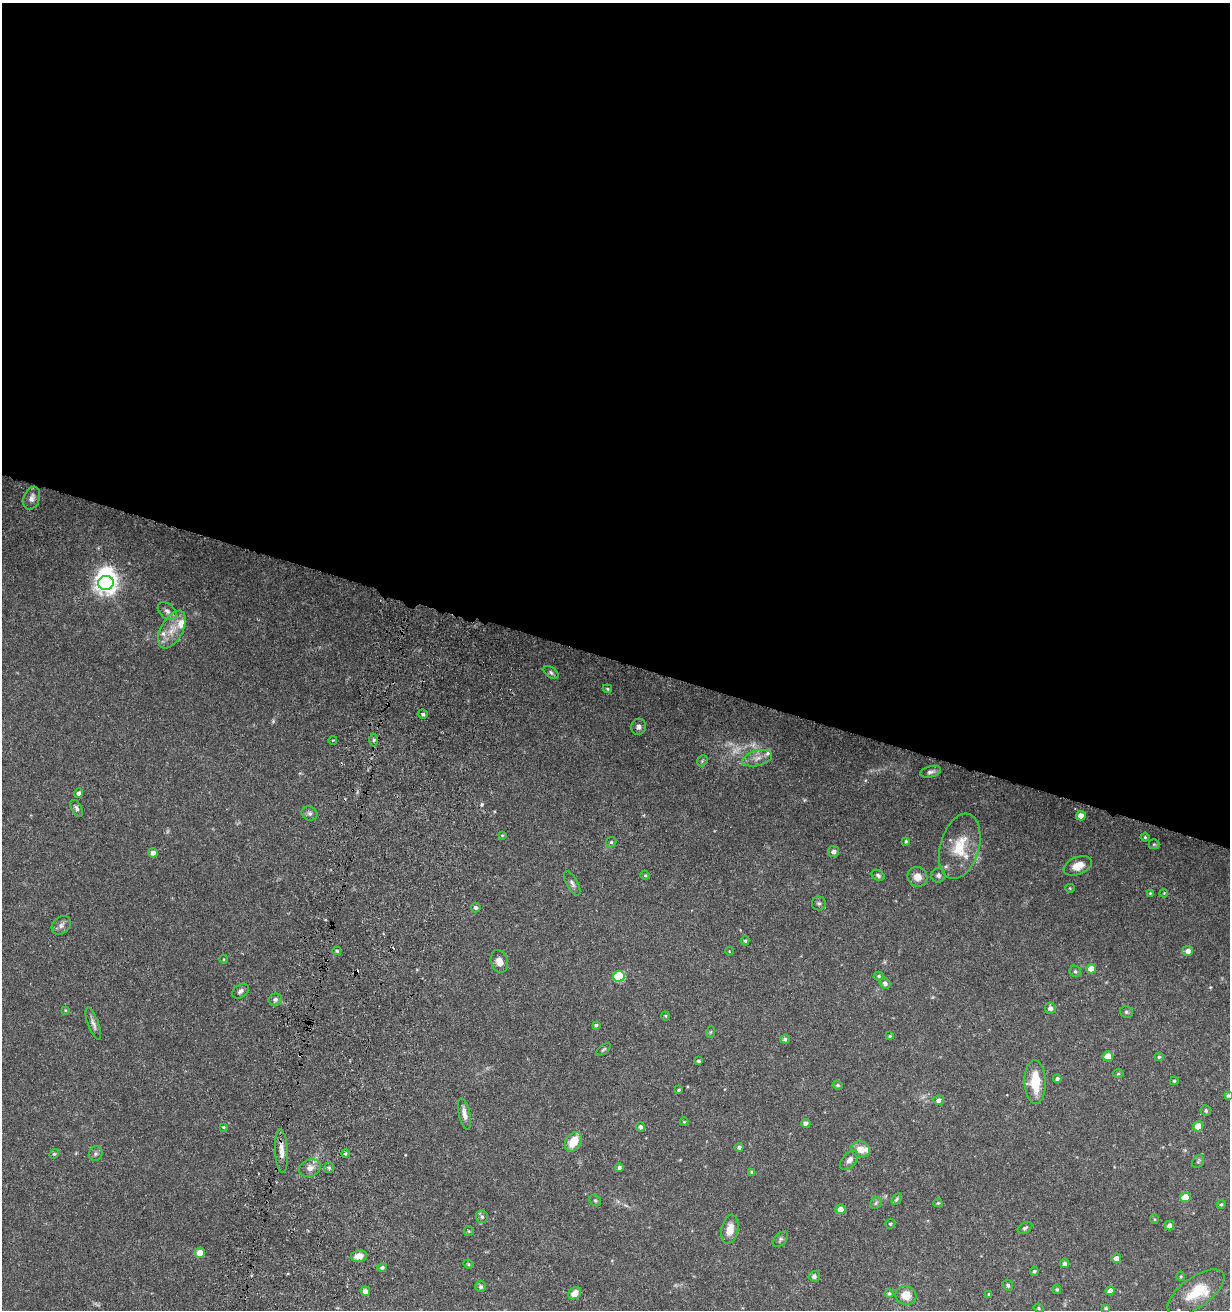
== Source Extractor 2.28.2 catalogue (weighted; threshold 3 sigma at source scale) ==
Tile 3 of 4 x 4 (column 3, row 1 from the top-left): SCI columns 2795-4022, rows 3948-5255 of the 5531 x 5284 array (HDU 1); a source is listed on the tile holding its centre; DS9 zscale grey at full resolution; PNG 1232 x 1312 px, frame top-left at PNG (2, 3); each listed source drawn as its Kron ellipse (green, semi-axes under 4 px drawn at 4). Shown black and unused: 50% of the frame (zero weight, under 5 of 9 exposures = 3% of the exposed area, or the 3 px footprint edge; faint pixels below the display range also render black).
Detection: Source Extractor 2.28.2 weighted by HDU 2 'WHT'; one run over the whole footprint, this tile lists its part. Background 0.0301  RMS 0.0015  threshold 0.00621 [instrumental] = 3 sigma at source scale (4.09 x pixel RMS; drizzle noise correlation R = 1.36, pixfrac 0.8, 0.0396/0.0396 arcsec/px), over >= 5 px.
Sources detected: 141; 4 too faint to see at this stretch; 1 inside a brighter object's white glare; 2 cosmic-ray / hot-pixel residue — neither listed nor drawn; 7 inside a brighter listed object's ellipse — not listed separately; the other 127 listed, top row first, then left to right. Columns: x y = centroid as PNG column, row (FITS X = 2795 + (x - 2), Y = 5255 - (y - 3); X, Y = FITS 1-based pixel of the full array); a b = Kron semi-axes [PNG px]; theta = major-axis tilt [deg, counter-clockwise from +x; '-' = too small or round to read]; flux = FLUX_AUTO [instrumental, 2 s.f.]
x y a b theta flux
32 498 12 8 70 0.79
106 583 8 7 - 100
167 611 11 7 -41 0.65
172 630 21 11 61 2.1
551 673 8 5 -38 0.3
607 689 4 3 - 0.17
423 714 5 4 - 0.33
639 727 8 7 - 0.48
333 740 4 2 - 0.11
374 740 6 4 89 0.25
757 758 15 7 15 1.1
702 761 6 4 47 0.22
931 772 11 5 15 0.44
79 793 5 4 - 0.42
77 808 9 5 -59 0.37
309 813 8 7 - 0.41
1081 816 5 4 - 0.95
502 835 4 3 - 0.13
1145 837 4 4 - 0.18
906 841 4 4 - 0.16
611 842 5 4 - 0.19
1154 844 5 5 - 0.18
960 846 34 19 74 4.7
834 851 5 5 - 0.59
153 853 5 4 - 0.58
1078 866 14 8 21 1.8
645 875 4 4 - 0.17
878 875 7 5 -31 0.27
938 875 7 7 - 0.4
917 877 10 9 - 1.2
572 883 13 5 -61 0.48
1070 888 4 4 - 0.14
1150 893 4 3 - 0.14
1164 893 4 3 - 0.12
819 903 7 7 - 0.35
476 907 5 4 - 0.33
61 925 11 8 42 0.57
745 941 4 4 - 0.21
337 951 4 4 - 0.2
729 951 4 3 - 0.11
1188 951 5 5 - 0.69
224 959 4 3 - 0.11
499 961 12 8 -74 1.1
1091 969 5 4 - 1.3
1075 971 6 5 - 0.26
619 976 5 5 - 10
879 976 5 4 - 0.2
885 983 6 5 - 0.48
240 991 9 6 35 0.46
275 999 7 6 - 0.39
1050 1008 6 5 - 0.49
65 1010 4 3 - 0.12
1126 1012 6 6 - 0.3
665 1016 4 4 - 0.14
93 1024 17 5 -70 0.63
596 1025 4 3 - 0.23
711 1032 6 3 70 0.14
890 1036 4 3 - 0.17
785 1039 5 4 - 0.26
603 1049 9 4 41 0.23
1108 1056 5 5 - 1.4
1159 1057 4 4 - 0.23
699 1061 4 3 - 0.22
1118 1073 5 3 - 0.16
1057 1079 4 4 - 0.37
1174 1081 4 3 - 0.18
1035 1082 22 10 -88 4.3
838 1085 5 4 - 0.24
679 1090 4 3 - 0.2
1228 1095 4 4 - 0.25
939 1100 5 5 - 0.5
1206 1111 5 5 - 0.27
464 1114 16 5 -77 0.94
684 1122 4 4 - 0.15
806 1123 4 4 - 0.58
1198 1126 5 5 - 2.4
223 1127 3 3 - 0.14
640 1127 5 4 - 0.36
573 1142 10 7 56 2.7
739 1147 4 4 - 0.36
860 1149 9 8 - 1.4
281 1151 22 6 -87 1.3
54 1154 5 4 - 0.18
96 1154 7 6 - 0.34
345 1154 4 4 - 0.21
849 1160 11 7 48 0.66
1198 1162 7 5 54 0.25
619 1167 4 4 - 0.31
310 1168 11 8 23 0.91
329 1168 5 4 - 0.26
752 1172 4 3 - 0.24
1185 1197 5 5 - 2.3
897 1199 7 4 58 0.23
595 1201 6 5 - 0.23
876 1203 6 5 - 0.26
938 1203 4 4 - 0.18
1221 1204 5 4 - 0.18
840 1209 5 5 - 1.3
482 1217 6 6 - 0.31
1154 1219 5 3 - 0.14
890 1224 5 4 - 0.21
1169 1226 5 5 - 0.6
1025 1228 8 5 31 0.28
730 1229 15 8 79 1.4
469 1231 5 5 - 0.14
780 1239 9 5 45 0.34
200 1253 5 5 - 1.6
359 1256 8 6 8 1.3
1116 1258 5 5 - 0.78
1064 1263 5 4 - 0.36
468 1264 5 3 - 0.18
382 1267 5 4 - 0.35
1034 1271 4 4 - 0.24
814 1276 5 5 - 0.43
1181 1276 4 4 - 0.15
1008 1285 6 5 - 0.25
481 1287 5 5 - 0.28
1057 1289 5 4 - 0.16
365 1291 5 4 - 0.64
1110 1291 4 4 - 0.68
1196 1292 33 15 36 4.4
575 1293 7 5 39 1.1
889 1293 4 4 - 0.25
989 1294 4 3 - 0.2
906 1295 10 9 - 2
1039 1308 5 4 - 0.19
1106 1308 4 3 - 0.17
Isophote crosses this tile's border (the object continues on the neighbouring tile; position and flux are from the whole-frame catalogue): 1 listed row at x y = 1228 1095